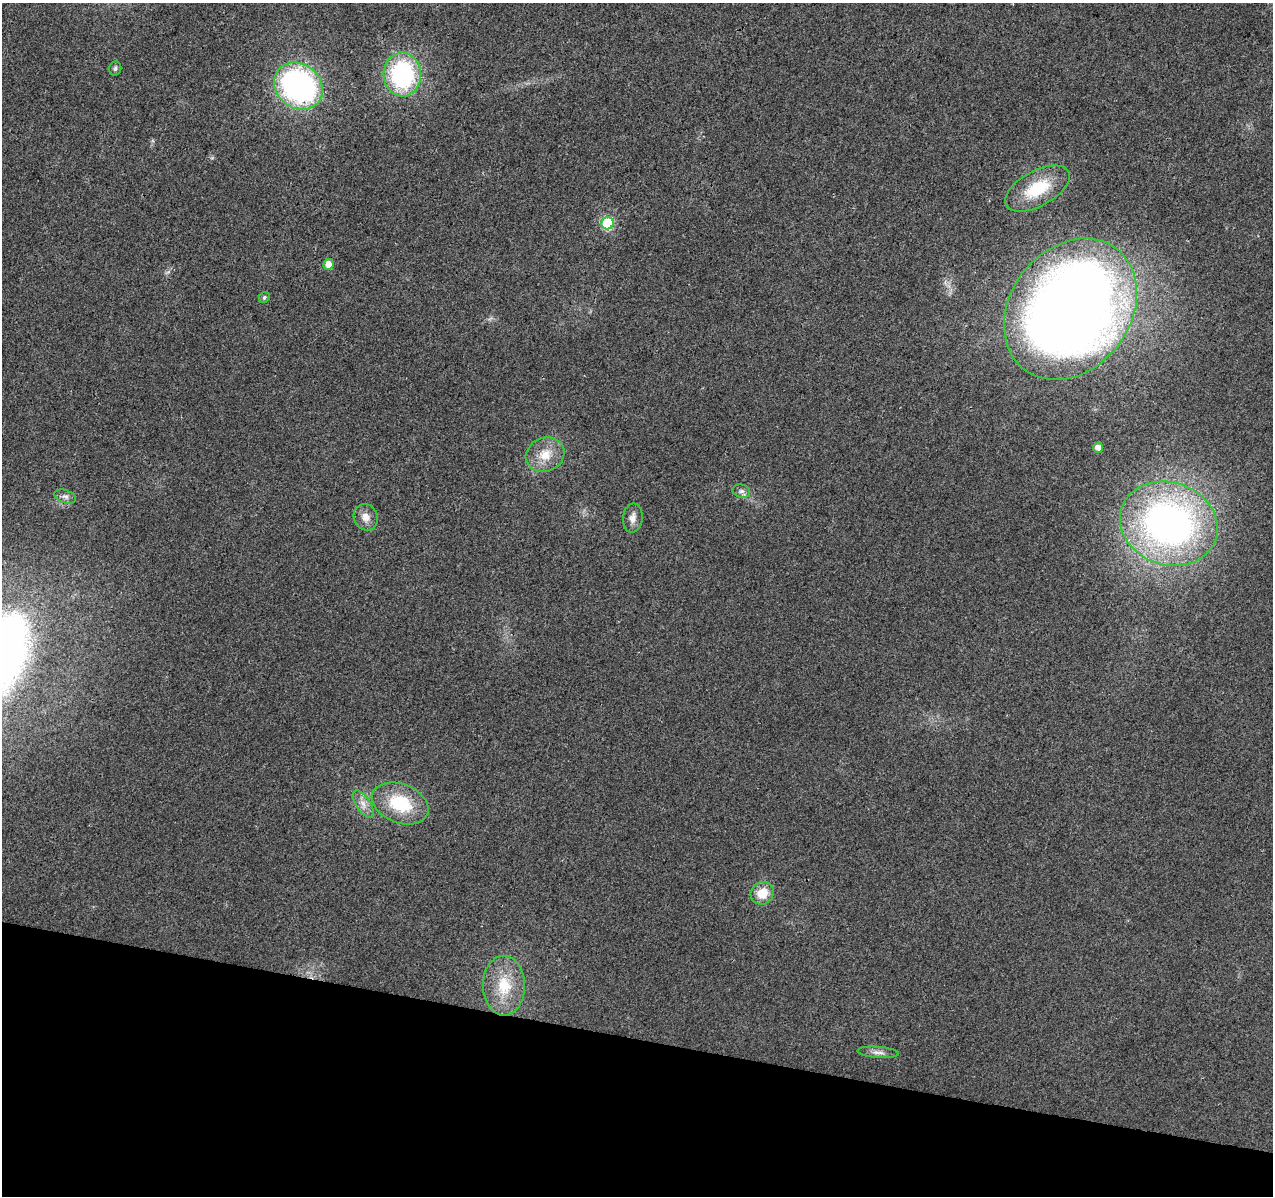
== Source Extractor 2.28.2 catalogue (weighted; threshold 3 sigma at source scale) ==
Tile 15 of 4 x 4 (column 3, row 4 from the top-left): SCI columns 2549-3819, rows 283-1476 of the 5090 x 5277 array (HDU 1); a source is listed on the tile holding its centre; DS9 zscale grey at full resolution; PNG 1275 x 1198 px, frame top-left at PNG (2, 3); each listed source drawn as its Kron ellipse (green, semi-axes under 4 px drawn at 4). Shown black and unused: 13% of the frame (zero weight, under 2 of 3 exposures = <1% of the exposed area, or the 3 px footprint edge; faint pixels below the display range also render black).
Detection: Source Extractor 2.28.2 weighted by HDU 2 'WHT'; one run over the whole footprint, this tile lists its part. Background 0.0226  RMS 0.006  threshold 0.0272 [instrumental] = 3 sigma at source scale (4.5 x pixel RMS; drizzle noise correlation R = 1.50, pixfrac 1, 0.0396/0.0396 arcsec/px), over >= 5 px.
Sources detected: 20; all 20 listed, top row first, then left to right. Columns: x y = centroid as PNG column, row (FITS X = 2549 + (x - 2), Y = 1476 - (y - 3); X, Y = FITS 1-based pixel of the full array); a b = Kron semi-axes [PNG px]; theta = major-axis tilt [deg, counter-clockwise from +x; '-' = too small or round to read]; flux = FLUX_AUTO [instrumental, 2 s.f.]
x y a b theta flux
115 68 7 6 - 1.4
402 75 22 18 -87 79
298 86 26 22 -40 160
1037 189 35 17 28 25
607 223 6 6 - 55
328 264 5 5 - 6.2
264 298 6 5 - 1.3
1070 309 76 60 53 830
1098 447 5 5 - 4
545 455 20 17 24 13
741 491 9 6 -13 2
65 496 11 6 -20 2.3
366 517 13 12 - 5.2
633 518 14 9 84 4.3
1169 524 50 41 -19 230
400 803 29 19 -21 31
363 804 15 7 -56 4.7
762 893 12 11 - 11
504 986 30 21 -89 23
878 1052 21 5 -4 3.4